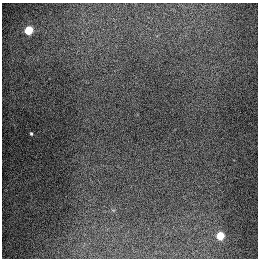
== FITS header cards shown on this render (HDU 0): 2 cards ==
NAXIS1  =                  256
NAXIS2  =                  256

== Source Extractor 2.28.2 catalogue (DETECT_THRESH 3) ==
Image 256 x 256 px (HDU 0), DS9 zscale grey, 1 PNG px = 1 image px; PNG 260 x 260 px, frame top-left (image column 1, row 256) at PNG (2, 3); no overlay
Background 1310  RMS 27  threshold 80.2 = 3 sigma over >= 5 px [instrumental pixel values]
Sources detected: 3; all 3 listed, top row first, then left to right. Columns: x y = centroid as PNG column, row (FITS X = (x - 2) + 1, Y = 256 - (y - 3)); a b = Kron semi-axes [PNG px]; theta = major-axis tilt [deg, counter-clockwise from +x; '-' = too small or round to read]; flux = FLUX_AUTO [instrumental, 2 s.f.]
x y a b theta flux
29 30 5 5 - 92000
31 134 3 3 - 2400
220 236 5 5 - 67000